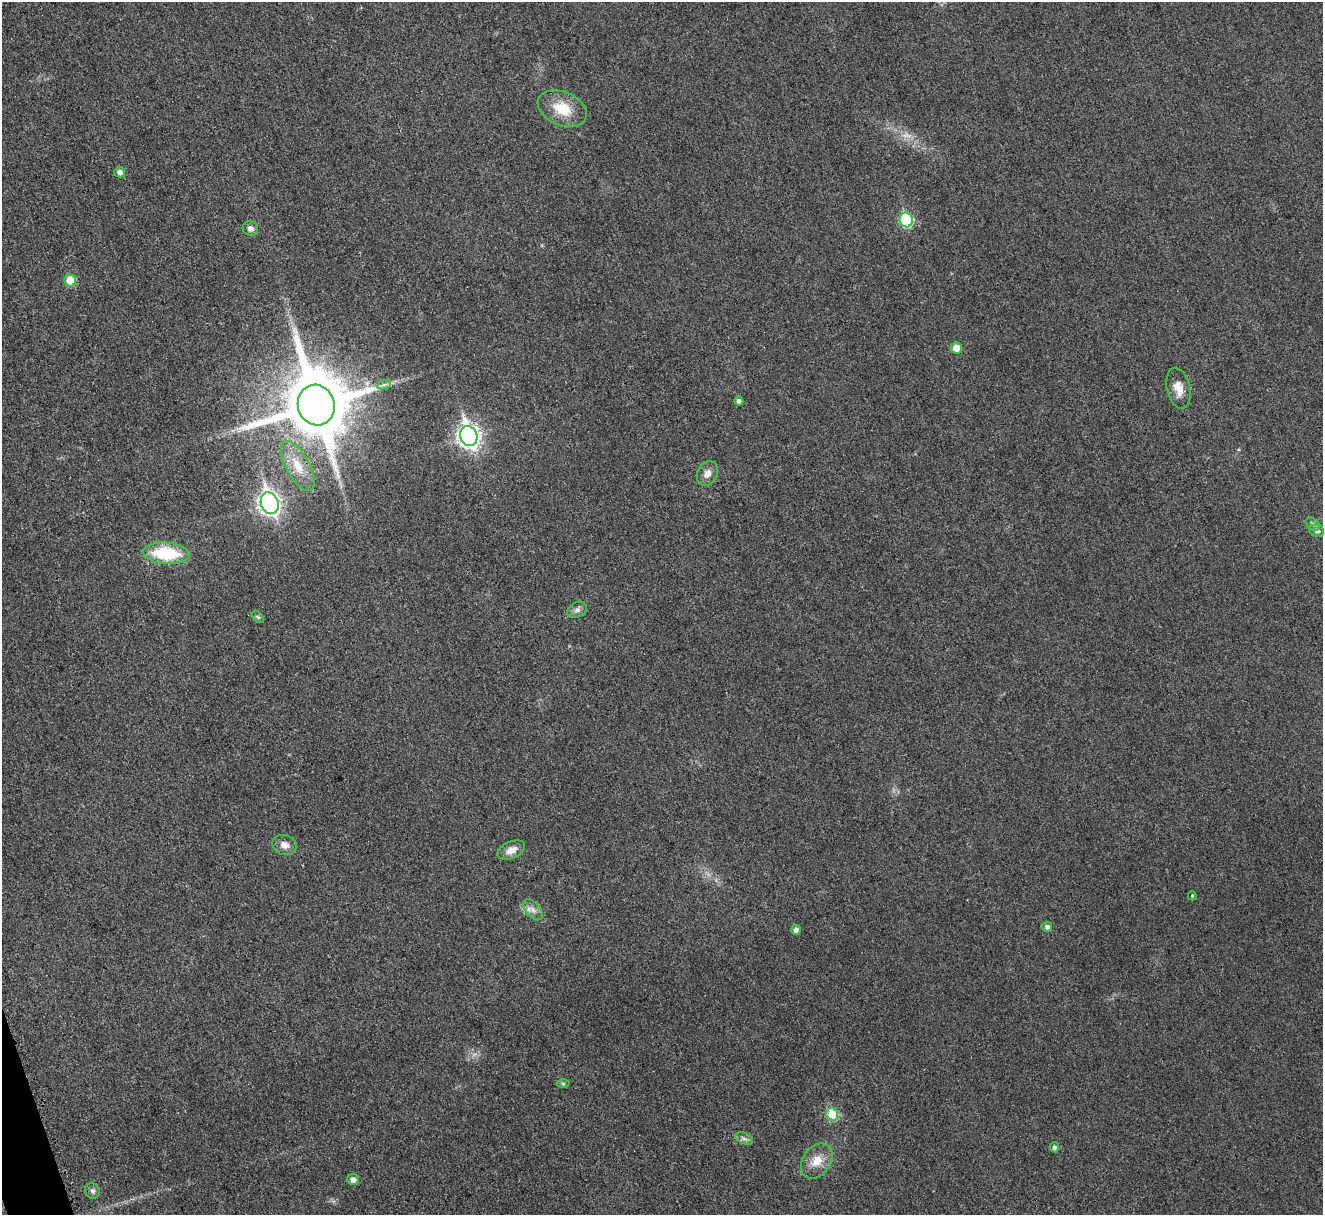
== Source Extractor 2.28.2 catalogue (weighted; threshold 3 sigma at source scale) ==
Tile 7 of 4 x 4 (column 3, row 2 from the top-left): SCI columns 2649-3969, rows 2583-3795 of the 5308 x 5290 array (HDU 1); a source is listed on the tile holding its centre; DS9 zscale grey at full resolution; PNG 1325 x 1217 px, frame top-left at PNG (2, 2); each listed source drawn as its Kron ellipse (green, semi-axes under 4 px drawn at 4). Shown black and unused: <1% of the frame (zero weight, under 3 of 4 exposures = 1% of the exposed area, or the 3 px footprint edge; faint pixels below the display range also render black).
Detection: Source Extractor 2.28.2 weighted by HDU 2 'WHT'; one run over the whole footprint, this tile lists its part. Background 0.0693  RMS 0.0068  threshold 0.0307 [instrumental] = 3 sigma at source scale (4.5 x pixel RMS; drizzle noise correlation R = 1.50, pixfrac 1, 0.05/0.05 arcsec/px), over >= 5 px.
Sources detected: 33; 1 too faint to see at this stretch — neither listed nor drawn; the other 32 listed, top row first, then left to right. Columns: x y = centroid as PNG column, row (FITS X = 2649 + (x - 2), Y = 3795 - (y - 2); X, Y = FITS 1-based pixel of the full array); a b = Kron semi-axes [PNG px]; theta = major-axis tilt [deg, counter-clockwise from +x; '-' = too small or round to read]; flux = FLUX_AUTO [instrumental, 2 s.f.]
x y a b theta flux
562 109 26 16 -23 19
120 172 5 5 - 3.3
906 220 7 6 - 57
250 228 8 7 - 3.4
70 280 6 6 - 19
956 348 5 5 - 9
384 385 7 4 19 1.7
1178 388 21 12 -77 8.7
739 401 5 4 - 3
316 405 20 18 -74 6400
469 436 10 8 -71 410
298 466 28 11 -62 16
707 473 13 9 64 5
270 503 11 8 -69 360
1313 524 8 5 -38 1.5
1317 531 7 6 - 2.3
166 553 23 10 -4 40
577 610 10 7 27 2.8
258 617 7 4 -44 1.3
285 845 12 10 -17 5.3
511 850 14 8 25 6
1192 896 4 3 - 0.77
533 910 12 7 -49 4
1047 927 5 5 - 2.3
796 930 5 5 - 3.2
563 1083 6 4 -1 1.1
832 1114 6 5 - 30
744 1138 9 5 -22 2.1
1054 1147 5 4 - 2
817 1161 19 14 54 11
353 1179 6 5 - 4
93 1191 8 7 - 2
Overlapping masked pixels (flux is a lower limit): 2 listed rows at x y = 316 405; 469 436